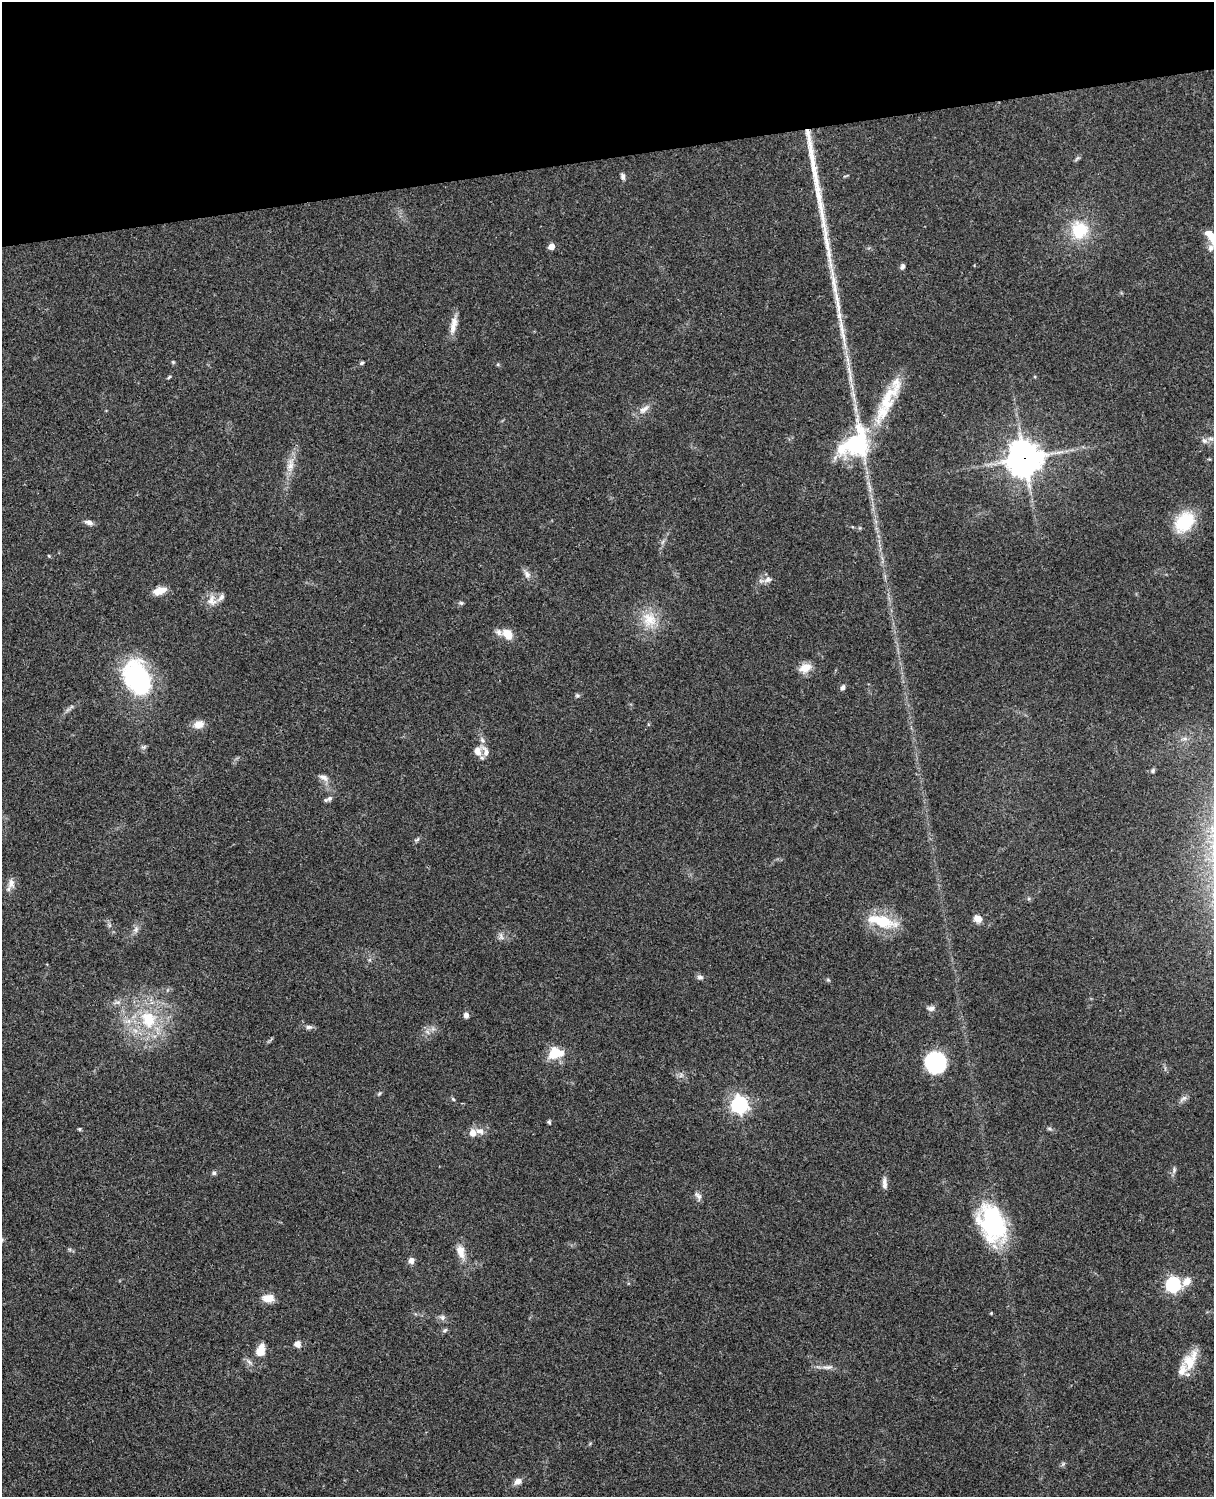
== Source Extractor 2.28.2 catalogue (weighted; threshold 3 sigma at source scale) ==
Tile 3 of 4 x 3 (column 3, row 1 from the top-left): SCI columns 2546-3757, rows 3269-4763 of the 5088 x 4927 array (HDU 1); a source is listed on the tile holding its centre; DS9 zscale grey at full resolution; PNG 1216 x 1499 px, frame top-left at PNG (2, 2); no overlay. Shown black and unused: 10% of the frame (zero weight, under 3 of 4 exposures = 6% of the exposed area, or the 3 px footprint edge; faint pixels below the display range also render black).
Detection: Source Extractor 2.28.2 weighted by HDU 2 'WHT'; one run over the whole footprint, this tile lists its part. Background 0.0958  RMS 0.0062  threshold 0.0279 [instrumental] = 3 sigma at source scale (4.5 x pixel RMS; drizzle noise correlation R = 1.50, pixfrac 1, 0.05/0.05 arcsec/px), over >= 5 px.
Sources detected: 89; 1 too faint to see at this stretch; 2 long thin detections or spike segments (spike, bleed or trail) — not listed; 7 inside a brighter listed object's ellipse — not listed separately; the other 79 listed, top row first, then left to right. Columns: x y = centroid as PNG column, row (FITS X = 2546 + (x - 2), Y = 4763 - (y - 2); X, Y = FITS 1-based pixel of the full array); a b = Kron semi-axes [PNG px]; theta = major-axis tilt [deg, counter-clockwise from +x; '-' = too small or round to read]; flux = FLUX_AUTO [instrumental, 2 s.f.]
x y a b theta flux
1077 158 10 3 50 1.1
623 176 9 5 -75 1.8
1079 231 20 18 83 25
1209 233 11 9 -61 5.3
551 246 5 5 - 6.8
1211 248 18 9 66 4.1
902 266 7 5 74 1.6
454 322 18 9 78 5.9
362 363 6 4 18 1.1
498 364 5 5 - 0.75
169 377 6 3 45 0.76
887 399 56 17 67 30
644 409 18 7 37 4.6
1204 441 9 7 -35 2.3
855 444 46 33 23 54
1025 458 12 11 - 1100
290 465 21 10 80 7.4
89 522 10 6 -16 2.7
1184 522 19 14 48 34
49 556 4 3 - 0.59
527 574 12 7 -62 3.1
768 580 13 8 20 3.5
159 591 18 9 16 6.2
212 600 17 12 -82 6.4
461 603 6 5 - 1.1
649 619 22 20 -53 16
507 634 13 10 -52 7.9
805 668 16 11 25 7
137 678 36 25 -65 84
843 687 7 5 75 1.9
577 696 6 5 - 1.1
199 724 14 9 13 5.7
482 740 9 7 -63 2.3
143 747 7 4 -17 1.1
477 751 12 9 85 5.5
1153 771 7 5 51 1.1
324 777 13 7 -26 3.3
330 798 8 7 - 2
417 840 8 5 34 1.2
11 883 13 10 -89 4.1
978 919 11 8 -39 4.5
882 921 29 11 -14 27
136 929 10 6 53 2.4
501 936 12 5 -78 2
700 977 8 6 -5 1.8
931 1008 11 7 2 2.3
466 1015 7 6 - 2.4
148 1019 25 21 -64 32
309 1027 9 6 0 1.8
427 1032 9 3 -45 1.3
554 1053 15 11 61 12
936 1062 19 18 - 48
379 1093 6 4 45 0.83
1184 1098 12 6 27 2.3
453 1099 6 4 -45 0.84
739 1105 7 7 - 220
549 1122 5 5 - 0.91
79 1129 5 4 - 0.72
480 1131 12 8 -6 4.1
473 1133 8 7 - 5
1174 1170 9 6 89 1.6
214 1173 6 5 - 1.2
884 1183 17 6 -87 3.3
698 1196 13 6 -48 2.3
992 1223 40 26 -68 70
460 1251 19 10 -75 7
411 1261 6 6 - 3.5
1186 1281 13 9 43 5.6
1173 1284 6 6 - 140
268 1298 15 9 -1 6.6
991 1313 3 3 - 0.58
442 1317 8 6 -75 1.8
445 1330 8 4 36 1.1
297 1344 6 6 - 3.9
260 1350 16 10 71 8.6
1189 1362 25 17 86 15
828 1367 19 5 5 3.3
1063 1464 7 4 57 1
518 1481 10 7 30 3.5
Overlapping masked pixels (flux is a lower limit): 1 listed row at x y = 1025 458
Isophote crosses this tile's border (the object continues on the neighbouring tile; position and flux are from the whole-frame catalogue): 1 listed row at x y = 1211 248